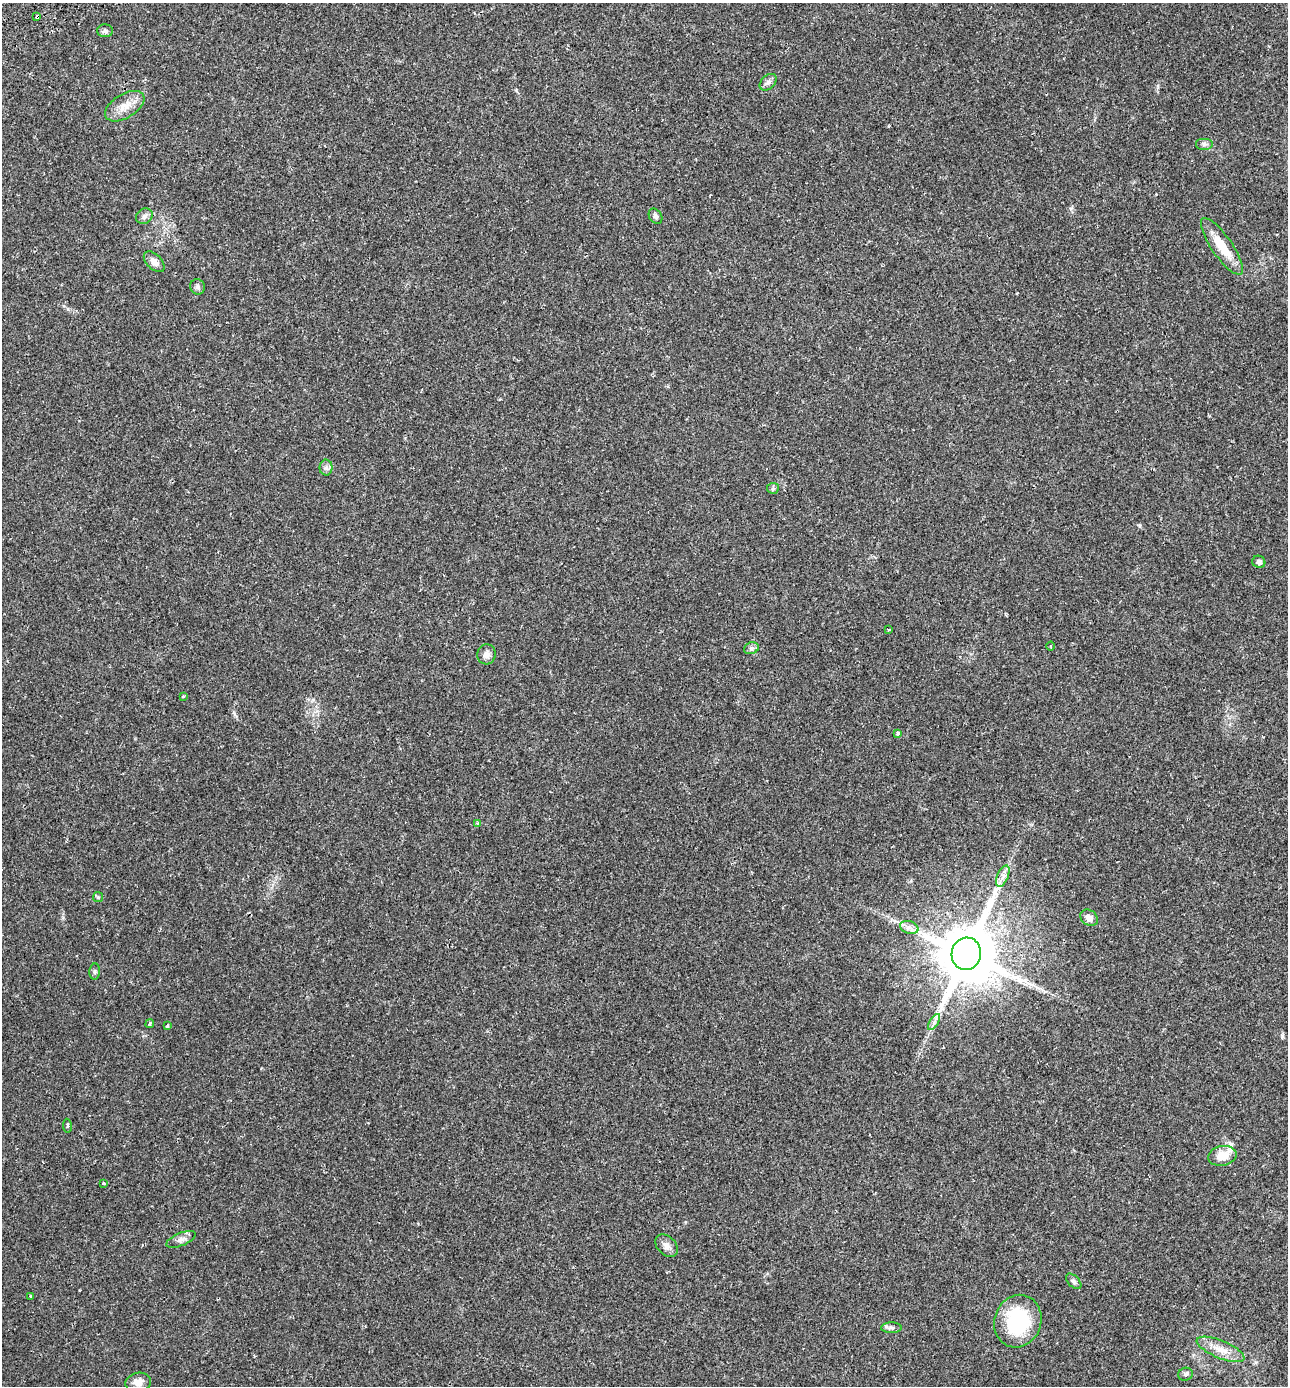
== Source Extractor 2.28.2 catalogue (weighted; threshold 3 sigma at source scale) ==
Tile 11 of 4 x 4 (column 3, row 3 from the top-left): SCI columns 2787-4072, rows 1445-2828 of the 5518 x 5659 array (HDU 1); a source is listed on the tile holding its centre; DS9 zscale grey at full resolution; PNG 1290 x 1388 px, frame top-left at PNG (2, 3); each listed source drawn as its Kron ellipse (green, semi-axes under 4 px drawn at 4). Shown black and unused: <1% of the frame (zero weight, under 2 of 3 exposures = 5% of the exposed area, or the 3 px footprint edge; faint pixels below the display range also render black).
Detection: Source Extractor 2.28.2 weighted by HDU 2 'WHT'; one run over the whole footprint, this tile lists its part. Background 0.0301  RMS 0.0029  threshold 0.0129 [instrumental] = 3 sigma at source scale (4.5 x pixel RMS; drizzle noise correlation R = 1.50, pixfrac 1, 0.0396/0.0396 arcsec/px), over >= 5 px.
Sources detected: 42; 1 inside a brighter listed object's ellipse — not listed separately; the other 41 listed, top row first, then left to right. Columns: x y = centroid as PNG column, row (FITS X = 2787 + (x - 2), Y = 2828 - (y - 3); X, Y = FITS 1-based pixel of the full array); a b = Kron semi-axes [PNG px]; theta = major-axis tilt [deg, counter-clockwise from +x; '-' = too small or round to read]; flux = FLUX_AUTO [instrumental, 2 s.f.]
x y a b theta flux
37 17 4 3 - 1.4
105 31 8 6 -1 0.76
768 82 10 6 44 1
125 106 22 11 31 3.8
1204 144 9 6 0 0.88
144 216 9 7 37 0.92
656 216 8 6 -58 0.74
1222 247 34 10 -55 6.3
154 262 13 7 -45 1.8
197 287 8 7 - 0.74
326 467 8 6 -90 0.86
773 488 6 5 - 0.51
1259 562 6 6 - 0.83
889 630 3 3 - 0.76
1051 646 4 3 - 0.29
751 648 7 6 - 0.68
486 654 10 9 - 1.4
183 697 3 3 - 0.42
898 733 4 3 - 0.49
477 823 4 3 - 0.34
1003 876 11 5 67 1.4
98 897 5 5 - 0.4
1089 918 9 7 -37 1.7
909 927 9 6 -17 1.2
966 954 16 15 - 2200
95 971 8 5 85 0.57
934 1022 9 3 58 0.83
150 1024 4 3 - 0.71
167 1026 4 4 - 0.35
67 1126 7 3 -82 0.39
1222 1156 14 10 10 3.9
104 1183 3 3 - 0.48
181 1239 16 6 23 1.4
667 1246 13 9 -44 1.6
1074 1281 9 5 -46 0.72
30 1296 3 3 - 0.3
1018 1321 27 23 70 20
891 1328 10 5 0 0.8
1221 1349 25 8 -23 4
1185 1374 7 6 - 0.72
138 1382 13 9 9 2.2
Overlapping masked pixels (flux is a lower limit): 1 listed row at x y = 37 17